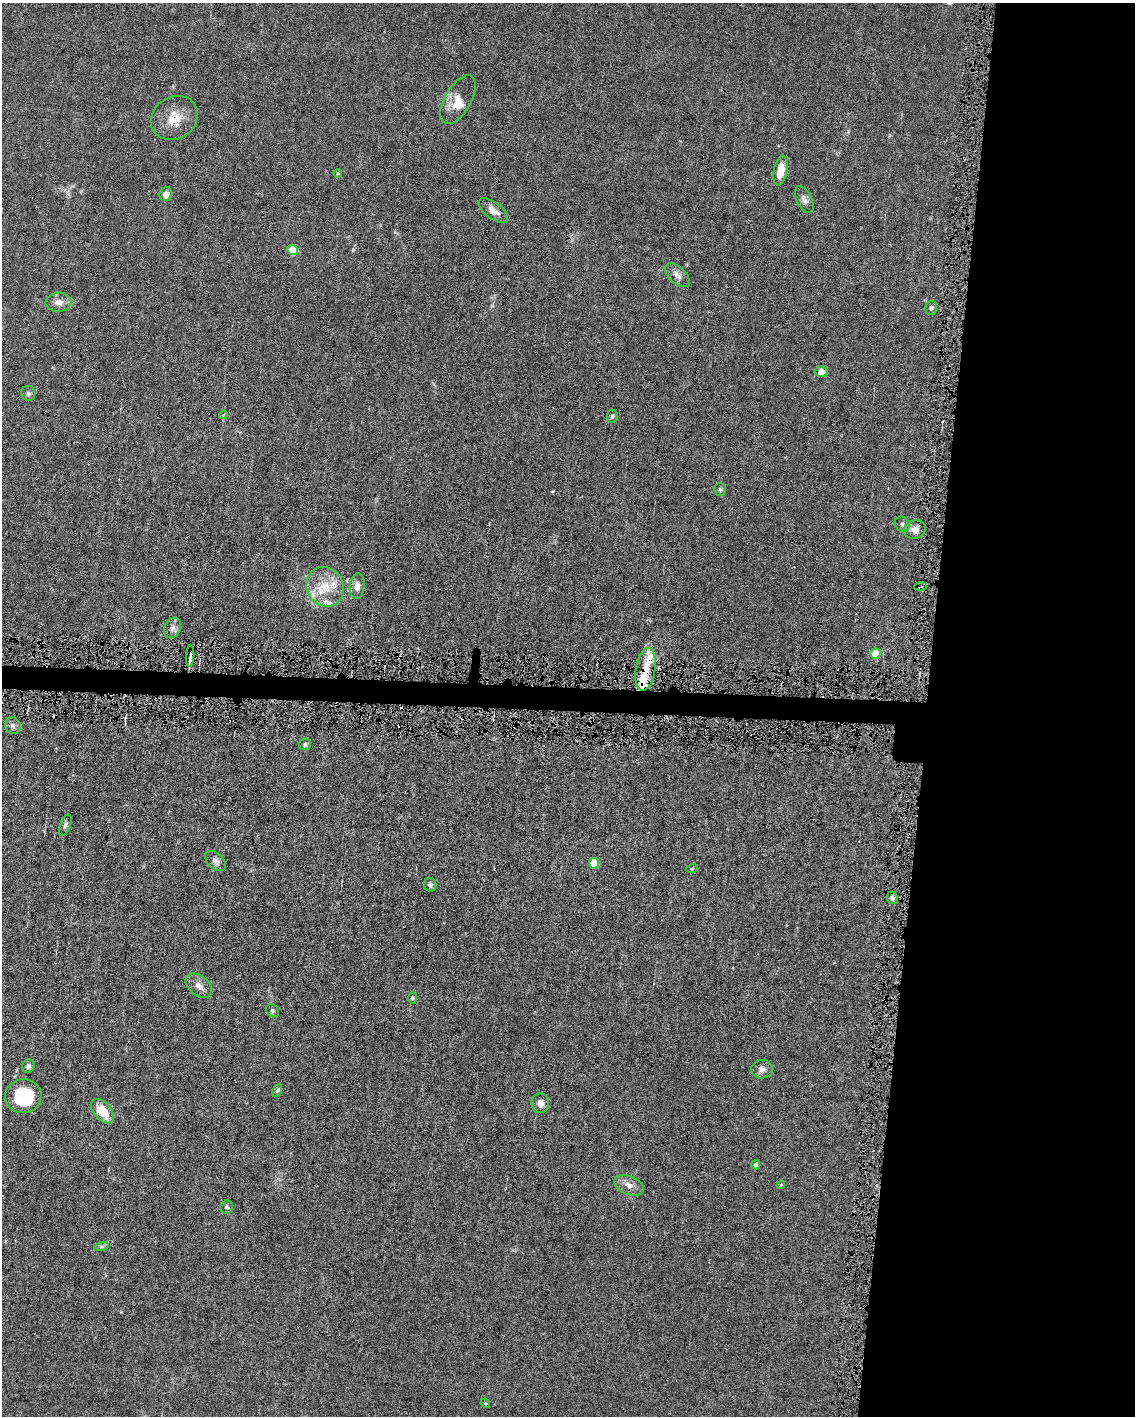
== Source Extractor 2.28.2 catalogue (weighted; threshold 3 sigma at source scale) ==
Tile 8 of 4 x 3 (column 4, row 2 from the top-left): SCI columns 3400-4532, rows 1521-2934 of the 4532 x 4563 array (HDU 1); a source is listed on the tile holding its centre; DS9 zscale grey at full resolution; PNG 1137 x 1418 px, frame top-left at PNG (2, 3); each listed source drawn as its Kron ellipse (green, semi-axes under 4 px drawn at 4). Shown black and unused: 20% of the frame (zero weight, under 4 of 8 exposures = <1% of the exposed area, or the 3 px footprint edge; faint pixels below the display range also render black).
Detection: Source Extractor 2.28.2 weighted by HDU 2 'WHT'; one run over the whole footprint, this tile lists its part. Background 0.0155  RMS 0.0022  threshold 0.00912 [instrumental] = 3 sigma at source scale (4.09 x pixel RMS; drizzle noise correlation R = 1.36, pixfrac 0.8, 0.05/0.05 arcsec/px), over >= 5 px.
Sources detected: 57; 4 cosmic-ray / hot-pixel residue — neither listed nor drawn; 5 inside a brighter listed object's ellipse — not listed separately; the other 48 listed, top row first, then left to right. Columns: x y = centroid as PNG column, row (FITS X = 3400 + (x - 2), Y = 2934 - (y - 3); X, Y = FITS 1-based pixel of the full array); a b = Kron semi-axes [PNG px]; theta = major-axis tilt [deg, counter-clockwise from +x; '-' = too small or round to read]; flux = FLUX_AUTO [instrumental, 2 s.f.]
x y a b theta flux
458 100 27 13 60 3.1
174 118 24 21 33 4.5
781 171 15 6 77 3.5
338 173 4 3 - 0.23
166 194 7 6 - 1.3
804 199 14 7 -64 0.91
493 211 17 8 -36 1.8
293 250 5 5 - 7.9
677 275 15 8 -42 1.3
58 302 13 9 2 1.5
931 308 7 6 - 0.52
821 372 6 5 - 1.9
28 393 7 7 - 0.5
223 415 4 3 - 0.22
612 416 6 5 - 0.35
720 490 6 5 - 0.39
902 524 8 7 - 0.63
915 529 11 9 17 1.6
357 586 13 7 83 1.3
920 586 6 3 6 0.44
325 587 20 18 -60 5.5
172 628 11 8 66 0.92
875 654 5 5 - 5
190 656 11 3 87 1
646 669 21 9 81 3.7
13 726 9 7 -63 0.72
305 744 6 5 - 0.45
65 825 11 5 69 0.58
215 861 12 7 -43 0.97
594 863 5 5 - 5.6
692 869 6 4 19 0.27
430 885 7 6 - 0.59
892 898 6 5 - 0.65
199 986 15 9 -38 1.6
412 998 6 4 -90 0.28
272 1011 7 6 - 0.4
28 1066 7 6 - 0.69
762 1069 10 9 - 1
277 1091 7 4 61 0.36
23 1096 18 17 - 10
540 1103 10 9 - 1.5
102 1111 14 8 -49 4.4
756 1165 4 4 - 0.79
629 1185 16 9 -23 1.6
781 1185 4 4 - 0.27
227 1207 7 6 - 0.43
102 1246 7 4 18 0.43
485 1403 5 4 - 0.2
Overlapping masked pixels (flux is a lower limit): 2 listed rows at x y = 920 586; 646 669